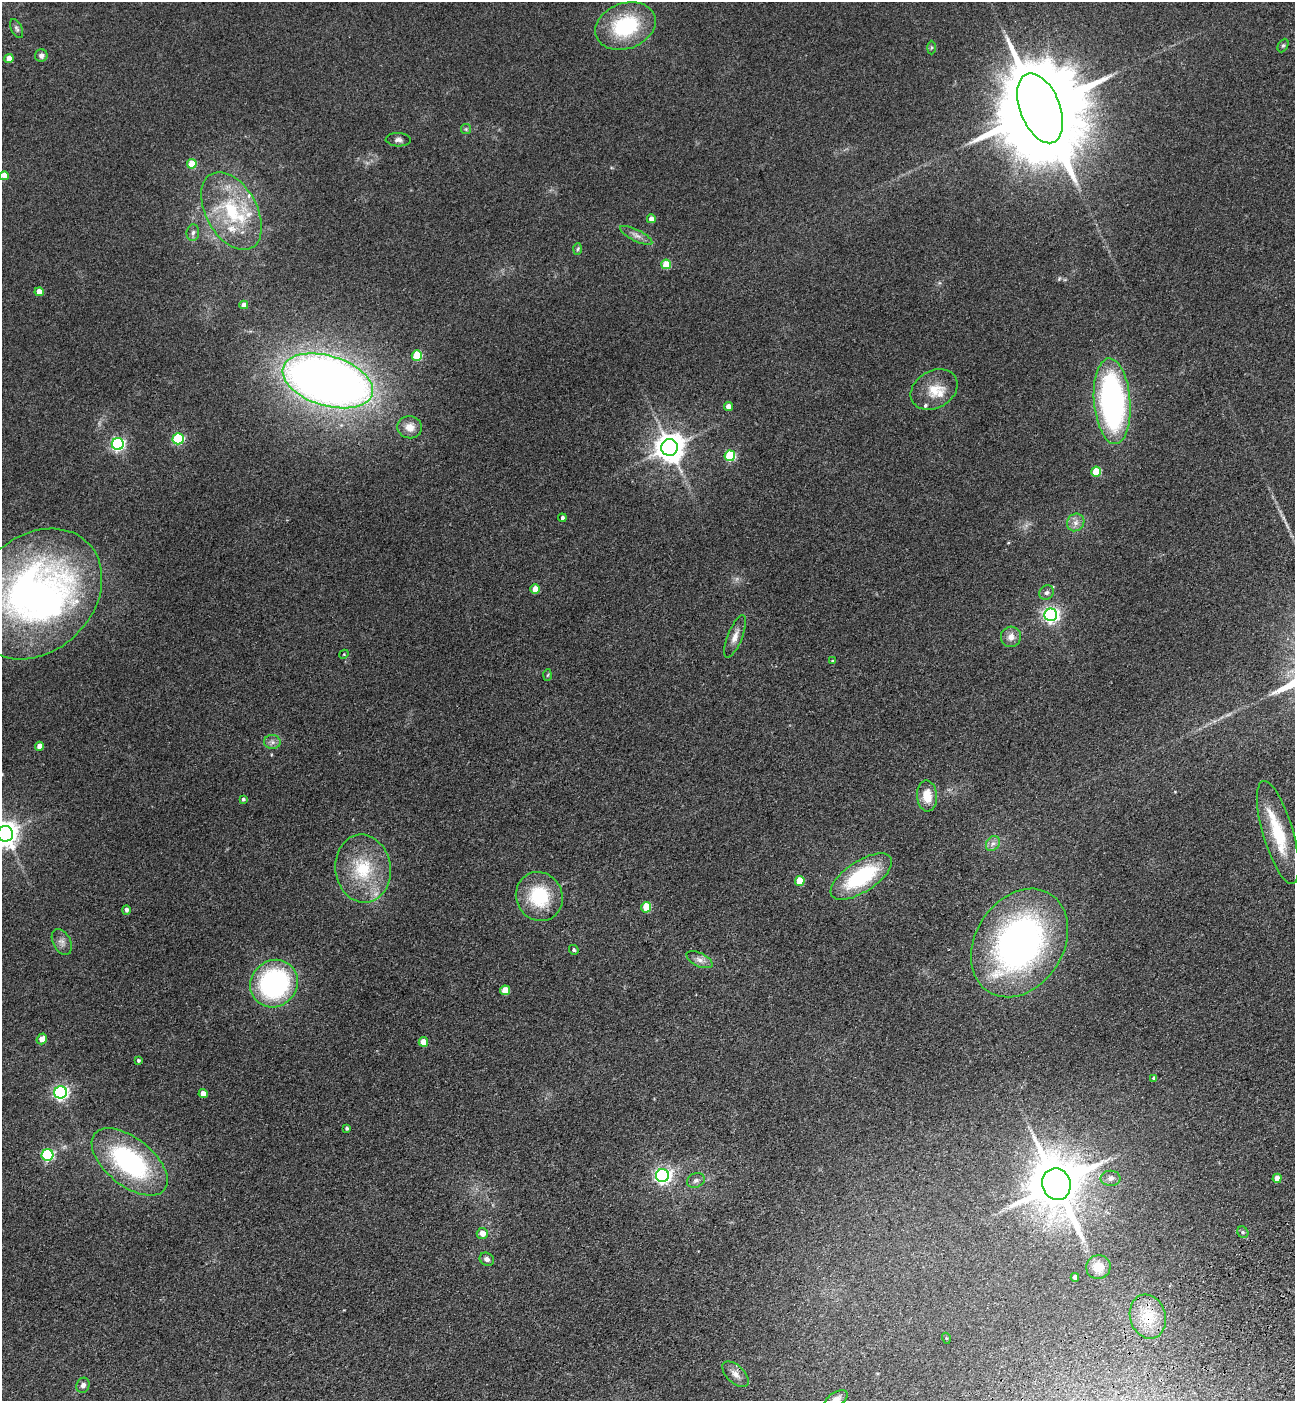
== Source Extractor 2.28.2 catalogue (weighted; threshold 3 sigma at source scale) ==
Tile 6 of 4 x 4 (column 2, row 2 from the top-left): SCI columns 1639-2931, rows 2911-4309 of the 5732 x 5819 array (HDU 1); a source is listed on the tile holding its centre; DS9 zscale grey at full resolution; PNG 1297 x 1403 px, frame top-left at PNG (2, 2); each listed source drawn as its Kron ellipse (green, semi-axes under 4 px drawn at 4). Shown black and unused: <1% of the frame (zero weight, under 3 of 4 exposures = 6% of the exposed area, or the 3 px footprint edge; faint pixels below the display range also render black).
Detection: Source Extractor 2.28.2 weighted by HDU 2 'WHT'; one run over the whole footprint, this tile lists its part. Background 0.192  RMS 0.0084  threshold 0.038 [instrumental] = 3 sigma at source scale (4.5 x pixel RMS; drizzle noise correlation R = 1.50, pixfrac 1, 0.05/0.05 arcsec/px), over >= 5 px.
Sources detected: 92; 1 inside a brighter object's white glare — neither listed nor drawn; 7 inside a brighter listed object's ellipse — not listed separately; the other 84 listed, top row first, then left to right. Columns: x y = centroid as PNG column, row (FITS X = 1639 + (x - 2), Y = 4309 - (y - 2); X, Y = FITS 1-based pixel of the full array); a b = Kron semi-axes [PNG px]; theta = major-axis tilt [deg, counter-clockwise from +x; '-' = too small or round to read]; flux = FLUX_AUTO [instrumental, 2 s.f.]
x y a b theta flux
625 26 31 23 20 63
17 29 10 5 -65 2
1283 45 7 5 62 1.4
931 48 7 4 90 1.1
41 56 6 6 - 3
9 58 4 4 - 9.5
1040 108 37 20 -68 19000
466 129 5 5 - 1.1
398 140 12 6 -3 3.1
192 164 5 5 - 23
4 176 4 4 - 9.2
231 211 42 25 -61 63
651 219 4 4 - 5
193 233 8 6 82 2.5
636 235 18 5 -26 4.8
578 249 6 4 87 1.3
666 264 5 5 - 24
39 292 4 4 - 9.1
244 305 4 4 - 6.1
417 356 5 5 - 32
328 381 47 25 -17 830
934 389 25 18 30 17
1112 401 43 18 -86 220
728 407 4 4 - 8.2
410 427 12 11 - 8.3
178 439 5 5 - 82
118 444 6 6 - 160
669 447 8 8 - 1200
730 456 5 5 - 52
1096 472 5 5 - 24
562 518 4 4 - 2
1076 522 9 8 - 4.7
535 589 5 4 - 15
1047 593 7 7 - 2.5
36 594 73 57 44 420
1051 615 6 6 - 270
735 636 22 7 68 6.6
1011 637 10 10 - 6.2
344 654 5 3 - 0.69
833 661 4 3 - 1.2
548 675 5 3 - 0.89
272 742 8 7 - 3.3
39 746 4 4 - 7.8
927 796 15 10 -86 14
243 799 4 3 - 1.5
1278 832 53 15 -74 39
5 834 8 8 - 770
993 844 8 6 52 3.3
363 869 34 27 -82 47
861 877 35 15 33 71
800 881 5 5 - 20
539 896 25 23 -61 46
646 907 5 5 - 25
126 910 5 4 - 2.6
62 942 14 8 -62 4.8
1019 943 58 44 57 300
574 950 5 4 - 1.4
700 960 14 6 -25 4.7
274 984 25 23 44 150
505 990 5 5 - 13
42 1039 5 5 - 8.1
423 1042 5 4 - 10
138 1060 4 3 - 1.3
1154 1078 4 4 - 2
61 1092 6 6 - 200
203 1094 4 4 - 7.2
347 1128 3 3 - 1.4
47 1155 6 5 - 98
130 1162 45 23 -39 120
662 1176 6 6 - 260
1110 1178 10 7 1 3.4
1277 1178 4 4 - 8.2
696 1180 9 7 22 2.9
1056 1184 16 14 -72 4600
1243 1232 6 5 - 1.3
482 1233 5 5 - 7.7
487 1259 7 6 - 3.4
1098 1267 12 12 - 9.5
1075 1277 4 4 - 4.1
1148 1317 22 18 -73 23
946 1338 5 3 - 0.76
735 1374 16 8 -44 6.2
83 1385 8 6 62 3.4
836 1399 13 7 31 4.7
Overlapping masked pixels (flux is a lower limit): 1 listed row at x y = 1148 1317
Isophote crosses this tile's border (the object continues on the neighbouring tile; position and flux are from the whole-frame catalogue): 2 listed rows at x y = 5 834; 836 1399